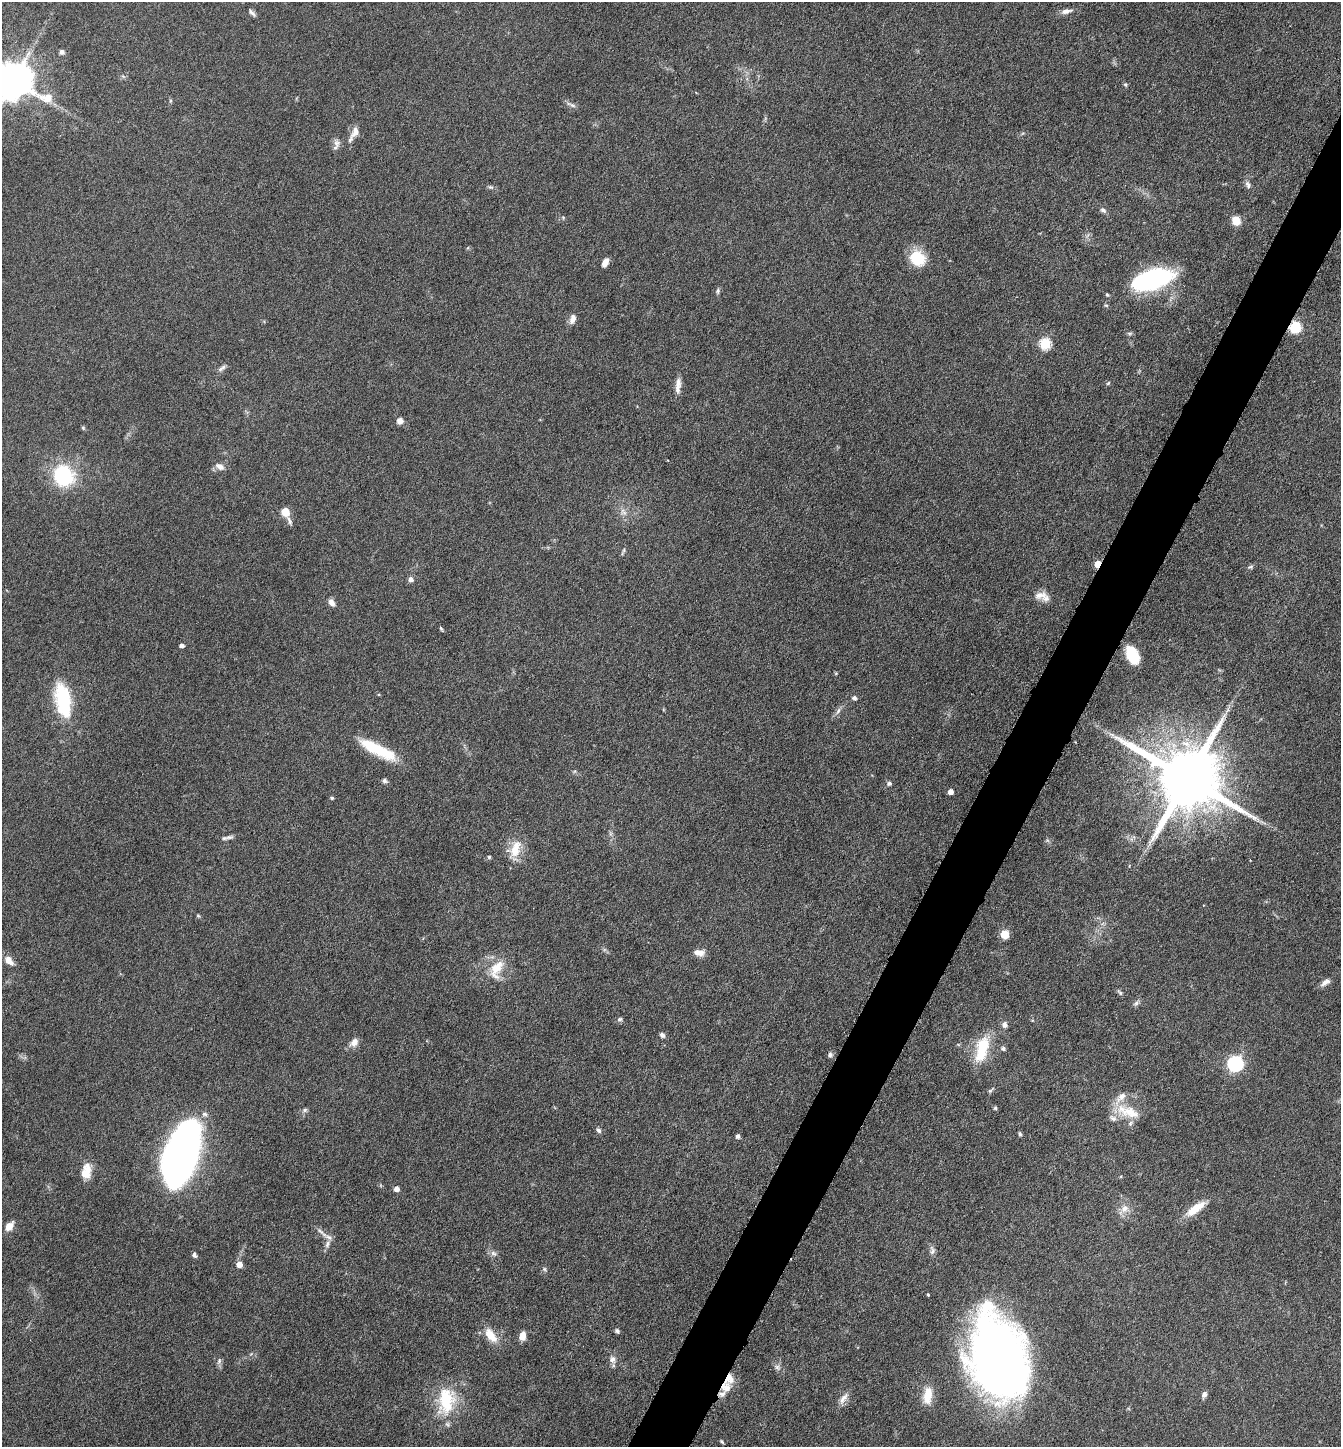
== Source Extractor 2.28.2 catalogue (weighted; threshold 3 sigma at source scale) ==
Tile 10 of 4 x 4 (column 2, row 3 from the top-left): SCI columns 1489-2827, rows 1446-2890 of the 5791 x 5781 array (HDU 1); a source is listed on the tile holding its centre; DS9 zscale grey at full resolution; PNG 1343 x 1449 px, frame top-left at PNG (2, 2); no overlay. Shown black and unused: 4% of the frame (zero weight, under 4 of 8 exposures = <1% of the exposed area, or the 3 px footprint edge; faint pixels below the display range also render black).
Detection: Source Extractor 2.28.2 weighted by HDU 2 'WHT'; one run over the whole footprint, this tile lists its part. Background 0.0767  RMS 0.0031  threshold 0.0126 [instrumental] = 3 sigma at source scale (4.09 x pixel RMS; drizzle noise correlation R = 1.36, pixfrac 0.8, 0.05/0.05 arcsec/px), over >= 5 px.
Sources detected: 110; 6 inside a brighter listed object's ellipse — not listed separately; the other 104 listed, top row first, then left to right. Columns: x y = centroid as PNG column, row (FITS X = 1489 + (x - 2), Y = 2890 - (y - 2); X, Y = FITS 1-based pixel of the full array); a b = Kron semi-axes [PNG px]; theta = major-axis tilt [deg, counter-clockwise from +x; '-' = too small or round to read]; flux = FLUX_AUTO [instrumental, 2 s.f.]
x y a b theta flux
1066 11 15 6 11 1.6
252 12 13 5 -48 0.82
62 52 6 6 - 0.92
13 80 12 10 -27 890
1125 84 6 5 - 0.45
571 105 16 4 -23 0.9
355 132 17 9 63 2.4
336 143 12 8 -71 1.5
1248 185 10 7 -68 1.1
491 187 8 5 -18 0.59
1103 210 9 6 -26 0.81
563 218 5 4 - 0.34
1236 220 9 8 - 3.6
917 258 20 17 -42 7.5
605 262 10 6 61 2
1153 279 38 17 16 46
718 291 8 5 75 0.6
1107 295 5 4 - 0.41
573 319 13 8 74 1.7
1295 327 11 10 - 7.1
1130 333 8 4 -8 0.47
1045 343 6 6 - 22
222 368 13 5 35 0.95
1108 383 6 4 45 0.38
678 385 21 7 85 2.2
400 421 7 7 - 1.6
83 428 6 5 - 0.37
220 466 12 8 -25 1.8
63 476 13 12 - 35
285 512 8 6 -56 4.9
623 512 11 6 -49 1.4
289 521 13 4 -67 0.86
623 551 13 3 66 0.48
1097 564 5 4 - 6
1251 567 8 5 21 0.53
410 579 6 6 - 1.2
1040 595 19 10 11 2.5
331 602 8 6 -59 1.7
441 628 6 4 -62 0.39
181 645 4 4 - 1.1
1132 655 18 11 -66 8.4
836 673 5 4 - 0.28
854 698 6 5 - 0.77
63 700 38 17 -80 19
838 711 10 4 58 0.93
377 749 44 11 -27 13
1188 779 19 16 -31 3500
384 781 6 6 - 0.67
889 783 6 5 - 0.7
950 792 4 4 - 2
332 798 4 4 - 0.47
229 837 12 6 12 1
515 849 26 13 73 5.8
489 857 4 4 - 0.39
198 916 6 4 -42 0.36
1005 934 5 5 - 9.4
699 953 14 8 -10 2
9 961 12 7 -44 2.4
496 969 29 15 64 6.8
1325 982 14 7 35 1.5
1120 992 9 4 -47 0.54
1136 1003 9 6 49 0.81
620 1019 7 5 15 0.58
1005 1025 8 7 - 1.1
662 1035 7 5 -45 0.85
354 1042 12 8 45 2
982 1049 35 15 75 11
1003 1049 6 5 - 0.76
830 1055 6 6 - 0.79
1235 1063 7 7 - 71
990 1090 11 4 45 0.53
995 1108 5 4 - 0.44
305 1110 7 5 1 0.66
1128 1112 35 14 -20 7.3
599 1130 7 6 - 0.72
1020 1134 6 4 -73 0.48
738 1136 5 4 - 0.91
182 1152 50 22 73 250
88 1169 18 10 -70 3.8
396 1189 5 4 - 1.6
1125 1208 12 10 52 2.5
1196 1208 25 9 35 5.9
9 1226 13 8 51 2.3
329 1237 14 6 -24 1.5
327 1244 10 6 66 1.3
932 1250 13 6 -83 1.1
493 1253 9 6 -17 0.97
194 1255 7 5 -66 0.78
239 1264 5 5 - 2.6
544 1269 6 5 - 0.49
617 1331 7 5 -47 0.59
491 1335 22 11 -54 4.6
522 1336 10 7 81 2.2
999 1358 72 46 -75 230
612 1359 9 8 - 1.4
219 1361 9 6 75 0.81
777 1367 10 6 -38 1
729 1379 16 12 84 3.7
722 1394 10 8 39 1.4
1204 1394 8 6 67 1.1
928 1395 24 11 81 4.6
843 1398 18 7 52 2.1
446 1401 39 23 85 15
722 1442 5 3 - 0.37
Overlapping masked pixels (flux is a lower limit): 4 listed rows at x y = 1295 327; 1097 564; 729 1379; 722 1394
Isophote crosses this tile's border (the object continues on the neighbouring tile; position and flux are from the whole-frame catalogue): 1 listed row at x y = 13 80